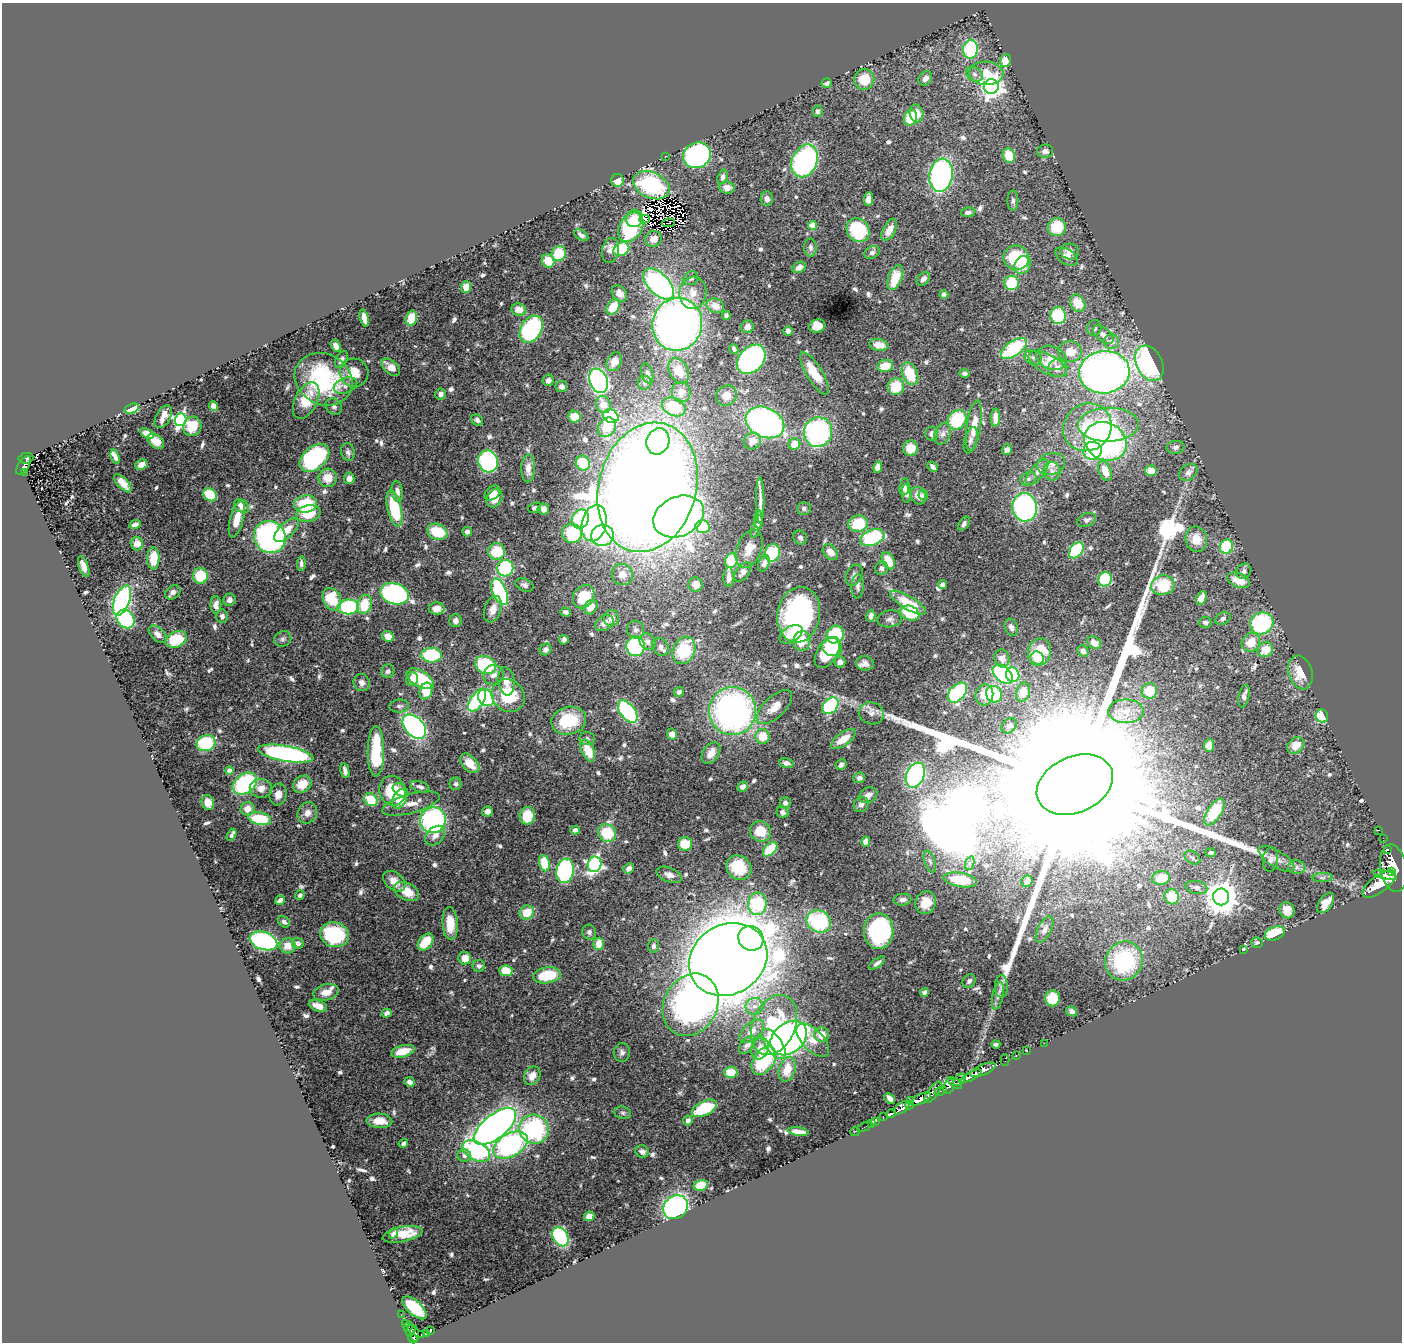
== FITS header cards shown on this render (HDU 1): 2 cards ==
NAXIS1  =                 1400
NAXIS2  =                 1340

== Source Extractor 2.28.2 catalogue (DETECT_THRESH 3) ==
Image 1400 x 1340 px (HDU 1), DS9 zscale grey, 1 PNG px = 1 image px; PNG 1404 x 1344 px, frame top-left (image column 1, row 1340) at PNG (2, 3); each listed source drawn as its Kron ellipse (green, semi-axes under 4 px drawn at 4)
Background 0.593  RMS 0.021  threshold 0.0621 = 3 sigma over >= 5 px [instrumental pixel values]
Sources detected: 715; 4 with non-positive FLUX_AUTO (blend fragments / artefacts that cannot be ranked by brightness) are neither listed nor drawn; of the other 711, the 500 brightest by FLUX_AUTO listed and drawn (211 fainter detections omitted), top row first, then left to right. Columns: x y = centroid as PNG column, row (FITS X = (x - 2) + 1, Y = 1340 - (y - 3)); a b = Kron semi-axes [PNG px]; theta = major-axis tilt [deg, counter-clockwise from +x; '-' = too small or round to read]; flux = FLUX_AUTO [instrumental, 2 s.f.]
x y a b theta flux
970 49 9 7 84 100
1006 61 6 5 - 28
986 73 17 11 -4 32
974 74 9 7 -32 5.9
925 78 8 6 50 8.1
864 79 10 10 - 33
826 83 5 5 - 7.3
991 86 7 7 - 1200
818 111 6 5 - 3.9
917 113 9 7 -77 18
911 118 8 6 68 53
1045 151 8 6 3 6.1
697 155 14 12 25 300
665 156 2 2 - 9.1
1009 156 7 6 - 35
805 161 17 12 65 300
941 175 17 11 81 310
723 177 7 5 74 4.6
618 180 6 6 - 22
651 185 19 13 -24 120
727 188 7 6 - 11
767 199 7 6 - 7.2
868 199 7 4 84 11
1013 200 10 5 90 4
968 212 7 5 9 5.2
634 218 9 8 - 16
645 219 5 3 - 17
668 223 6 3 7 4.5
813 225 4 4 - 41
631 227 16 11 58 98
1057 227 9 9 - 45
858 230 12 11 - 97
889 230 12 6 60 15
581 235 8 4 -32 5.7
653 239 8 7 - 14
810 247 9 6 -89 5.4
621 249 8 6 29 58
611 250 12 8 80 11
1070 251 9 8 - 11
872 252 8 6 30 4.7
559 253 8 7 - 39
1066 256 12 7 -34 9.7
1016 258 13 12 - 89
548 261 7 6 - 23
1023 265 10 7 56 22
799 267 7 5 31 7.4
895 277 13 7 69 39
691 278 7 6 - 5.1
923 279 8 5 47 6.5
1012 283 7 7 - 53
659 284 19 10 -46 320
466 287 6 5 - 11
619 293 9 6 -50 11
693 293 16 13 84 21
944 294 4 4 - 6
1078 303 9 7 -58 31
715 306 9 7 -22 14
613 307 8 6 56 39
519 309 7 6 - 14
726 316 4 4 - 4.6
1058 316 8 7 - 81
364 318 9 4 -75 10
411 318 7 5 73 28
677 324 26 25 - 850
817 326 8 6 20 23
747 327 6 6 - 7.3
1094 328 8 7 - 5.4
531 329 15 10 59 150
788 331 5 4 - 5.1
1103 335 12 7 -39 9.4
1111 342 8 7 - 11
879 345 9 6 -8 17
336 346 6 4 -63 6.7
1014 348 15 7 34 110
734 349 5 3 - 4.2
1070 351 12 10 -7 24
1033 357 9 7 -26 5.2
1051 358 15 11 -20 24
341 359 9 5 59 6.6
751 359 17 12 48 340
614 362 10 7 63 14
1149 363 19 13 -63 240
1048 364 21 9 -28 18
885 366 8 6 10 25
391 367 11 6 -41 15
1058 368 10 9 - 14
679 371 14 9 -63 23
1104 372 25 21 6 900
354 373 14 14 - 25
647 373 10 5 -74 4.3
814 373 24 8 -58 41
964 373 5 4 - 4.1
910 374 12 7 -66 47
323 379 30 25 -28 140
548 380 6 5 - 6.4
599 381 13 8 -69 330
645 383 7 6 - 3.9
345 385 12 7 20 7.9
561 387 6 5 - 6.9
896 387 8 8 - 42
681 392 10 9 - 12
441 394 5 5 - 5.8
726 396 11 9 31 15
306 401 19 11 63 35
603 404 9 7 -69 14
214 406 5 4 - 8.2
334 407 9 7 -44 4.4
674 407 12 9 -23 57
132 409 8 4 16 43
611 416 8 6 -31 98
163 417 12 7 61 13
574 417 6 6 - 22
996 417 9 4 88 19
181 420 6 5 - 350
477 420 6 5 - 4.2
957 420 10 8 51 87
765 422 20 15 -24 460
1108 425 30 17 1 78
192 426 10 9 - 24
974 426 26 7 81 27
607 427 10 8 54 19
1087 427 25 23 39 67
818 432 15 14 - 250
147 433 8 4 -25 11
932 434 7 6 - 6.1
943 434 11 7 65 7.9
971 440 13 6 75 5.5
156 441 9 6 -39 13
658 441 13 11 71 73
752 441 9 8 - 17
1105 441 22 18 -28 410
794 444 6 5 - 22
1176 447 9 6 9 5.3
910 448 7 7 - 22
1007 450 5 5 - 5
1092 451 9 9 - 150
348 452 9 6 -80 4.9
115 457 7 4 -69 7.2
26 458 7 5 10 120
314 458 17 11 40 160
488 461 11 10 - 200
583 463 7 6 - 26
1051 464 14 10 17 13
24 465 10 5 55 180
141 465 6 5 - 6.8
878 467 6 4 73 16
933 467 5 4 - 6
528 468 14 7 88 14
1052 471 9 8 - 8.9
1105 471 10 6 -69 23
1151 471 6 5 - 21
24 472 2 2 - 6.6
1037 472 15 6 50 10
1188 472 10 7 39 8.6
328 478 9 9 - 25
349 478 6 5 - 10
1028 479 8 6 30 4.4
123 483 11 5 -48 14
647 487 66 49 75 3200
904 487 8 5 80 8.6
397 491 10 5 -83 7.5
492 493 9 6 43 15
906 493 9 4 -86 6.9
210 495 7 6 - 77
923 495 5 4 - 4.9
918 496 9 7 -66 12
495 498 10 7 61 19
760 500 23 3 -89 10
305 504 11 8 10 68
242 506 8 6 -39 13
1025 507 14 12 -78 270
394 508 19 7 -77 85
535 508 6 5 - 4.2
543 509 6 5 - 5.9
804 509 7 6 - 4.1
308 514 12 8 12 37
679 517 26 19 25 930
237 519 19 6 75 24
580 519 10 8 58 88
759 519 9 4 -90 4
1087 520 10 6 21 5.2
594 523 18 12 78 550
858 523 10 8 12 52
964 524 8 5 55 4.6
135 525 6 4 22 9.4
757 526 12 4 69 5.5
703 527 7 6 - 48
286 530 15 7 43 21
437 532 10 7 -19 45
467 532 5 5 - 4.9
572 533 10 9 - 74
602 536 11 10 - 83
270 537 16 15 - 350
800 537 7 6 - 5.1
872 538 12 8 21 130
1196 539 13 11 -81 21
137 544 7 6 - 15
1226 547 7 6 - 77
749 549 20 12 68 19
1076 550 9 6 50 120
497 551 8 8 - 44
830 552 9 6 -49 13
772 553 9 7 69 88
153 558 11 6 89 37
731 560 7 6 - 62
888 561 9 5 -64 28
301 563 7 4 88 4.6
764 564 8 5 68 7.4
84 567 11 5 -70 12
505 568 8 8 - 100
881 568 7 6 - 5.1
1244 571 8 7 - 5.7
743 572 11 6 52 7.8
622 575 11 10 - 15
854 575 11 7 64 6.1
200 576 8 7 - 54
729 577 10 5 89 9.5
1105 579 7 6 - 88
1238 580 12 7 -22 25
943 584 5 4 - 5
524 585 9 6 -23 5.1
696 585 7 7 - 14
1163 585 12 9 11 59
858 586 12 6 88 5.2
173 592 8 6 36 8.4
500 592 14 7 -67 160
394 594 15 10 -16 270
584 597 12 10 55 55
1201 598 7 5 66 12
332 599 12 8 -63 49
122 600 16 8 69 250
230 600 6 6 - 6.3
908 603 20 6 -31 50
364 604 9 7 72 38
216 605 9 5 -90 9.5
348 607 11 7 2 120
591 607 8 6 50 16
437 608 8 6 1 13
493 609 14 8 72 15
565 612 5 4 - 4.5
910 613 10 7 -21 52
799 615 28 21 80 270
222 616 6 6 - 6
871 616 6 4 75 6
611 618 8 7 - 11
1223 618 8 5 27 3.9
126 619 10 8 -53 160
890 619 12 8 9 6.2
456 621 6 6 - 6.4
1205 622 6 5 - 5
604 623 10 7 34 9.9
1262 623 12 11 - 140
1011 627 9 6 -68 6.3
636 630 9 8 - 6.4
158 634 11 6 -44 8.1
791 634 13 7 31 17
835 634 9 8 - 75
388 636 6 5 - 15
176 639 11 7 21 61
283 639 9 7 26 4.3
564 640 4 4 - 6.2
802 641 10 8 77 27
648 642 8 7 - 6.9
1251 642 10 8 54 27
1094 643 7 5 -36 9.9
636 646 10 9 - 170
661 647 9 7 -47 7
832 647 10 9 - 59
546 649 6 5 - 6.7
684 650 14 11 65 71
1265 650 8 7 - 26
1083 651 6 5 - 5
827 652 17 10 58 39
1039 652 14 11 74 56
431 655 10 7 -1 88
1002 658 9 7 -71 9.7
1037 658 7 6 - 13
840 662 5 5 - 7.4
865 663 9 7 -11 6.8
485 665 11 8 -29 100
388 671 7 6 - 4.6
1300 672 17 12 -73 30
1003 674 12 7 -43 180
494 675 10 10 - 8.8
1013 675 7 6 - 76
412 679 7 6 - 11
420 679 15 8 -30 77
506 681 14 8 -81 12
362 683 9 8 - 7.4
426 691 8 6 71 31
1149 691 7 7 - 33
679 692 5 5 - 4.2
1023 692 10 7 72 17
957 693 12 7 47 200
994 694 8 7 - 70
984 695 10 9 - 23
508 696 17 15 -40 57
1244 696 11 5 78 7.7
486 698 9 7 -53 160
477 700 13 6 57 130
399 706 10 6 3 4.4
830 706 9 6 47 140
775 707 22 10 43 21
732 711 24 23 - 500
1126 711 18 12 -1 21
628 712 13 7 -52 180
871 713 13 11 -17 10
1322 716 7 6 - 63
569 721 17 14 12 62
1009 726 8 6 47 4.6
414 727 14 9 -47 360
672 734 6 5 - 16
763 736 7 7 - 30
587 739 7 6 - 4.5
843 739 14 6 36 22
206 743 9 8 - 89
1209 745 6 5 - 12
1296 745 9 7 40 21
376 751 25 8 90 95
588 751 12 6 -66 29
711 753 12 7 55 16
286 754 28 8 -10 330
470 763 11 7 -46 19
786 763 7 5 -13 5.8
841 764 6 5 - 4.8
229 771 4 4 - 15
345 771 7 4 -77 5.3
915 775 13 9 68 190
859 778 6 5 - 5.8
245 784 13 9 36 180
302 784 10 8 32 21
456 784 6 6 - 4.4
1075 785 40 28 24 350000
420 787 9 5 -19 5.6
742 787 5 4 - 7.2
261 788 11 9 -4 13
400 790 8 5 -34 13
392 791 15 13 -70 61
278 794 11 8 76 10
868 795 10 7 30 11
400 799 10 6 65 31
371 800 7 6 - 37
208 802 7 6 - 15
785 803 5 5 - 6.3
411 804 30 9 15 21
861 804 8 7 - 6.2
247 809 7 6 - 15
487 811 5 5 - 7.6
782 812 6 5 - 5.2
1214 812 15 7 57 64
307 813 11 9 61 9.4
527 816 9 7 84 36
260 819 11 6 -10 55
433 820 13 12 - 260
575 830 5 4 - 7.5
1379 830 3 2 - 14
761 831 10 10 - 33
607 833 9 8 - 50
232 835 6 3 60 5.4
435 836 11 8 44 11
1383 838 2 2 - 5.8
866 842 5 4 - 9.7
685 844 7 6 - 35
770 849 9 5 46 78
1387 849 3 2 - 38
1211 853 5 4 - 4.2
1192 858 9 6 -33 4.6
1277 859 20 8 -32 14
1271 860 12 7 85 6.1
930 861 11 5 -71 5
544 863 8 5 -81 53
970 863 7 4 70 4.1
594 864 8 6 72 370
1297 867 9 7 -1 5.5
629 868 5 4 - 8.7
739 868 13 11 -40 60
1394 868 24 13 -80 7700
565 871 12 8 81 210
1392 872 2 2 - 270
669 875 13 7 -21 8.1
1385 875 12 4 -13 1900
1161 878 9 6 9 35
1322 878 10 4 1 3.9
960 880 17 7 -10 66
394 881 12 8 -39 16
1027 881 6 5 - 4.9
1379 884 20 8 37 6500
1196 887 11 6 -10 7
407 892 13 8 -27 27
300 895 5 4 - 4.1
1172 897 7 7 - 41
1221 897 8 8 - 3200
280 900 5 4 - 4.6
902 900 9 6 4 7.2
926 903 12 10 64 26
1325 903 11 6 54 15
757 904 11 9 84 100
1287 910 8 7 - 13
527 912 7 6 - 31
819 921 12 11 - 140
284 922 6 5 - 6.2
450 923 16 7 -86 26
1045 930 14 6 63 8.2
879 931 18 14 -90 200
589 932 7 7 - 5.1
1275 933 10 6 21 71
335 935 14 12 -16 120
751 938 13 12 - 330
263 941 14 8 -18 250
425 942 10 6 49 37
298 943 6 5 - 7.8
1257 943 6 5 - 4.5
599 944 6 5 - 19
288 946 8 7 - 18
653 946 7 5 85 4.7
1244 950 3 3 - 11
465 958 6 6 - 16
728 959 41 35 31 6500
1124 961 20 18 60 150
877 963 9 4 38 5.9
479 966 6 6 - 4.2
506 971 6 5 - 29
547 975 14 8 8 58
969 981 7 6 - 5
1001 986 11 6 90 5.2
326 992 13 8 15 16
925 992 5 4 - 4.1
998 996 14 5 78 6
1052 998 8 7 - 46
691 1005 32 26 61 610
318 1006 9 5 -21 11
754 1006 9 8 - 9.5
1072 1011 6 5 - 6.3
387 1013 5 4 - 7.5
774 1025 31 21 67 120
752 1031 15 8 41 13
822 1035 7 7 - 16
789 1038 20 15 39 470
813 1040 21 10 -46 20
1044 1043 2 2 - 9.9
774 1044 17 8 -55 120
996 1044 4 3 - 3.9
747 1045 10 6 48 6.1
760 1048 11 8 70 16
403 1051 12 6 15 26
1027 1051 3 2 - 22
622 1052 9 8 - 5.3
1016 1056 3 2 - 21
1005 1060 6 2 90 24
764 1061 16 10 55 85
787 1069 12 8 74 23
983 1070 13 5 24 2200
731 1072 7 5 3 22
532 1076 10 7 60 15
971 1076 11 3 27 1700
959 1080 7 4 45 440
410 1082 5 4 - 6.2
955 1083 8 3 -37 270
949 1086 8 5 70 730
941 1091 6 3 24 320
933 1092 13 5 53 970
890 1098 6 4 -44 7.7
921 1099 11 5 26 3100
910 1100 2 2 - 110
910 1105 4 3 - 450
704 1108 13 7 26 69
902 1108 9 5 36 1900
623 1113 8 6 -16 3.9
891 1114 5 3 - 370
883 1117 3 2 - 80
688 1120 5 4 - 5.7
379 1121 13 7 -2 22
875 1121 3 3 - 48
871 1123 3 2 - 16
495 1127 25 11 39 1000
864 1127 7 2 26 22
534 1129 15 14 - 180
855 1131 5 2 - 16
798 1132 10 4 -8 16
403 1143 5 4 - 4.4
510 1145 19 11 29 270
476 1151 15 9 -31 150
642 1151 7 6 - 6.3
464 1156 7 6 - 6.4
701 1185 7 5 12 35
676 1207 13 11 38 410
589 1216 5 4 - 13
394 1233 6 4 61 4.3
402 1234 20 7 11 21
560 1237 10 7 -58 170
414 1308 15 7 -42 62
401 1315 2 2 - 6
405 1324 3 3 - 34
408 1327 5 3 - 54
410 1331 6 4 59 170
430 1331 4 3 - 59
426 1333 4 3 - 150
415 1334 7 4 -86 730
422 1335 4 3 - 170
413 1338 5 3 - 450
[211 fainter detections neither listed nor drawn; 4 non-positive-flux detections neither listed nor drawn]